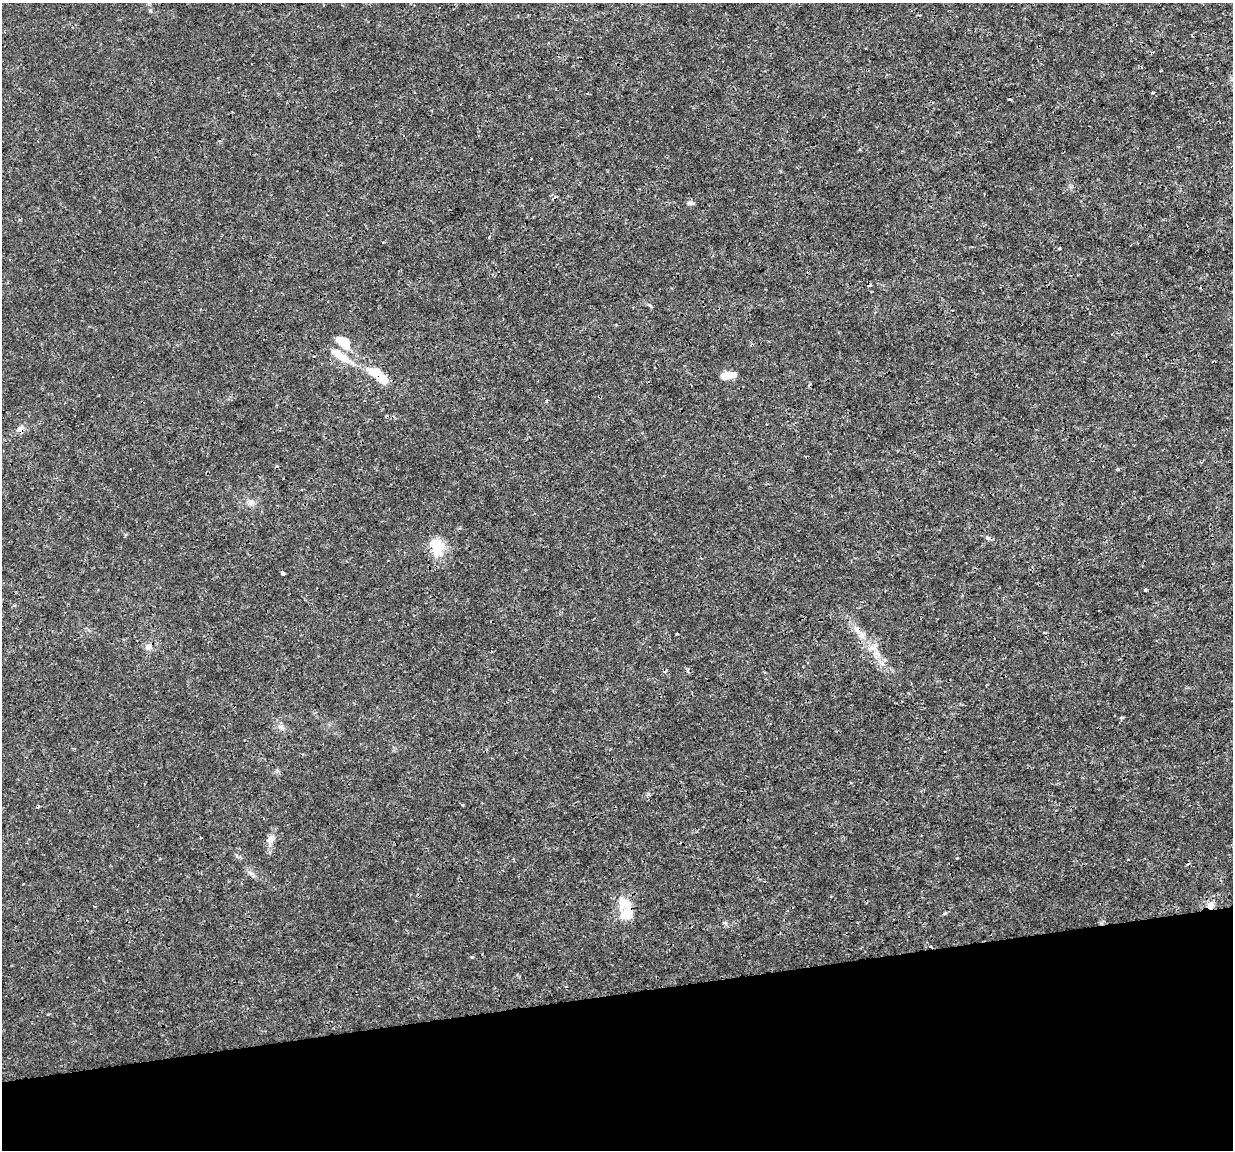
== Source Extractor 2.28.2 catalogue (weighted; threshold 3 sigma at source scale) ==
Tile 14 of 4 x 4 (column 2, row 4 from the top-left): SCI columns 1232-2462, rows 31-1178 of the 4923 x 4701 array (HDU 1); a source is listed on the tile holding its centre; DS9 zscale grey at full resolution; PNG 1235 x 1152 px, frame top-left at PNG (2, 3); no overlay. Shown black and unused: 14% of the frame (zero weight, under 3 of 4 exposures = <1% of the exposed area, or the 3 px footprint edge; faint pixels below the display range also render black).
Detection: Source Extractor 2.28.2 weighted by HDU 2 'WHT'; one run over the whole footprint, this tile lists its part. Background 0.00169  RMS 7.7e-04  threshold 0.00348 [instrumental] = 3 sigma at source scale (4.5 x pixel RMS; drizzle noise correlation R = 1.50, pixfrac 1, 0.0396/0.0396 arcsec/px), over >= 5 px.
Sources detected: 32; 4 cosmic-ray / hot-pixel residue — not listed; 5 inside a brighter listed object's ellipse — not listed separately; the other 23 listed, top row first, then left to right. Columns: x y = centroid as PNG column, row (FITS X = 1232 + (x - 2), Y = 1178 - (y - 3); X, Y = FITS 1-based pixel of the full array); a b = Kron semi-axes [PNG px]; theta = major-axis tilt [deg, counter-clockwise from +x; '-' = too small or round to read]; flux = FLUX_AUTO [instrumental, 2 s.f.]
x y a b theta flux
690 203 9 5 -3 0.18
344 341 16 8 -23 1.4
340 356 31 9 -34 1.5
375 372 21 11 -16 1.3
726 375 14 8 6 0.83
21 429 9 8 - 0.34
1117 470 3 3 - 0.46
250 502 9 6 -76 0.29
988 538 5 5 - 0.14
438 548 28 15 81 1.6
283 573 4 3 - 0.33
1145 590 3 3 - 0.17
857 629 11 7 -54 0.46
677 633 3 2 - 0.06
149 647 10 8 87 0.37
875 647 11 5 69 0.33
271 839 12 8 54 0.43
1188 864 5 3 - 0.091
251 873 7 4 -19 0.17
1210 905 9 9 - 0.51
627 913 21 14 43 1.3
945 913 5 4 - 0.12
472 957 4 3 - 0.11
Overlapping masked pixels (flux is a lower limit): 4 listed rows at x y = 375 372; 21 429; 1210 905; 627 913
Unlisted compact peaks at least as high as the median listed source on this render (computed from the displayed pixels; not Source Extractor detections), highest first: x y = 1121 718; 150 11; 650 305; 725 923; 277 770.